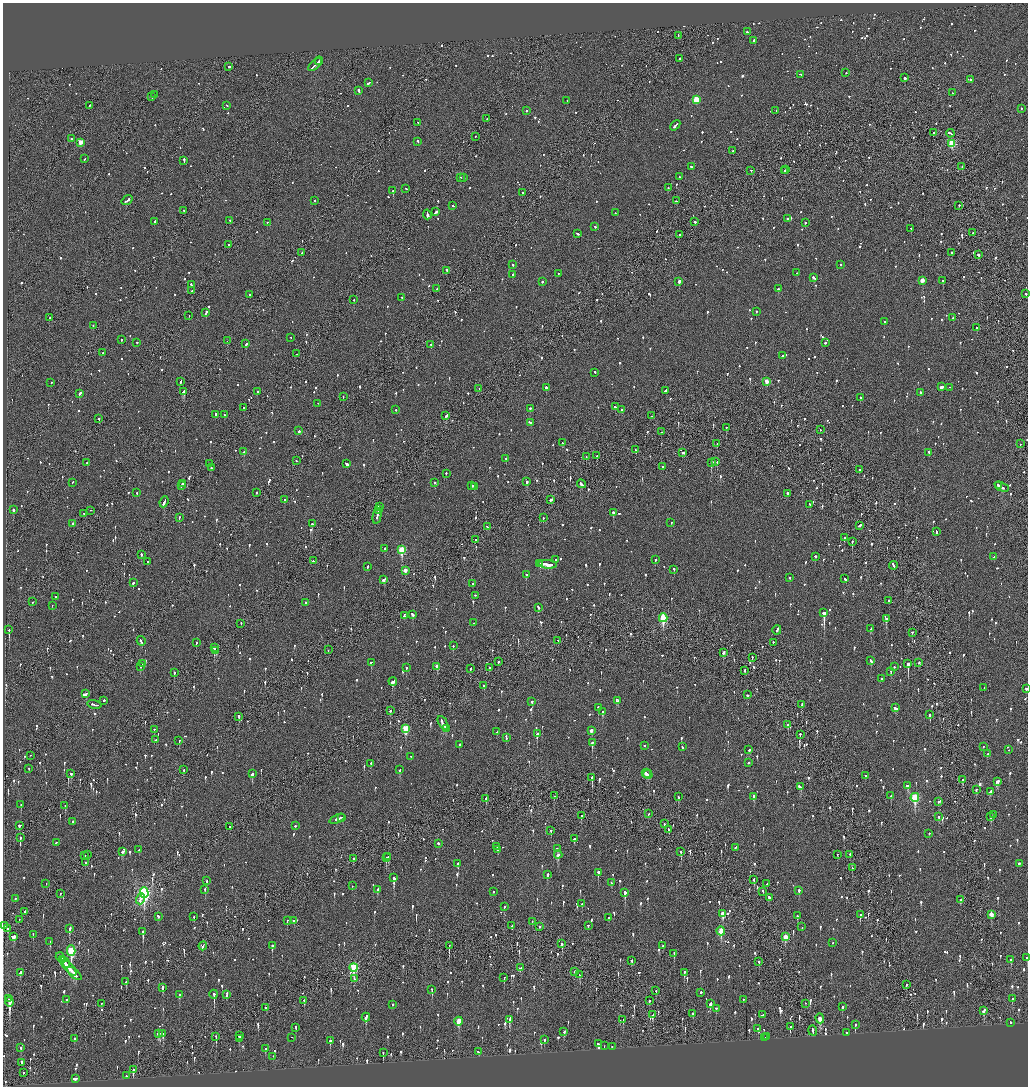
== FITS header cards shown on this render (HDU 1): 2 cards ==
NAXIS1  =                 2051
NAXIS2  =                 2168

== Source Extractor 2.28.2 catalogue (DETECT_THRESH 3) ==
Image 2051 x 2168 px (HDU 1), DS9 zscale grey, zoomed out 1/2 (1 PNG px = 2 x 2 image px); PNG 1030 x 1088 px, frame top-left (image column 2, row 2168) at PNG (3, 3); each listed source drawn as its Kron ellipse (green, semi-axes under 4 px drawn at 4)
Background -0.0961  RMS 0.074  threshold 0.223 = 3 sigma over >= 5 px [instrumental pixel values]
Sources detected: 1825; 77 cannot appear on this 1/2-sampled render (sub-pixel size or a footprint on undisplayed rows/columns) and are neither listed nor drawn; of the other 1748, the 500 brightest by FLUX_AUTO listed and drawn (1248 fainter detections omitted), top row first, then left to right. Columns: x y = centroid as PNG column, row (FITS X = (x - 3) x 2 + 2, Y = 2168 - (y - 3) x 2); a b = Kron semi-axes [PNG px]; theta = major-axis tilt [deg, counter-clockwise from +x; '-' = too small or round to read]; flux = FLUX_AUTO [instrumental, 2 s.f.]
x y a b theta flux
747 32 2 2 - 370
678 36 3 1 - 72
754 41 2 2 - 150
679 59 2 2 - 290
319 61 4 2 - 200
315 65 8 2 45 300
229 67 2 2 - 400
846 73 2 2 - 80
801 75 3 2 - 110
904 78 2 2 - 1600
971 80 2 1 - 79
369 83 4 2 - 210
359 91 4 2 - 600
952 93 2 2 - 70
154 95 2 2 - 130
152 97 2 2 - 200
696 100 3 3 - 470
567 101 2 2 - 97
89 106 2 2 - 120
227 106 2 2 - 85
1021 109 2 2 - 68
527 111 2 2 - 180
776 111 2 2 - 110
487 119 2 1 - 74
418 123 2 2 - 100
675 126 6 2 49 210
933 133 2 1 - 190
950 134 4 2 - 170
475 137 2 1 - 77
71 139 2 1 - 76
418 142 2 2 - 110
81 143 3 3 - 270
952 144 3 3 - 830
732 151 2 2 - 100
84 159 3 2 - 110
184 161 4 2 - 200
692 167 3 2 - 100
962 167 2 2 - 110
786 170 2 2 - 74
751 171 2 1 - 89
785 171 2 2 - 92
679 177 2 2 - 100
460 178 2 2 - 120
464 178 2 2 - 120
668 188 2 1 - 95
406 189 2 2 - 69
393 191 2 2 - 1400
522 193 2 2 - 350
127 201 6 2 36 400
315 201 2 2 - 78
676 201 3 2 - 100
453 206 2 2 - 69
959 206 2 2 - 70
184 211 2 2 - 77
436 212 3 2 - 340
615 213 2 1 - 130
427 215 5 2 - 1300
787 219 2 2 - 280
230 221 2 2 - 290
155 222 3 2 - 93
695 222 2 2 - 350
267 223 2 2 - 110
805 223 2 2 - 120
595 227 2 2 - 79
911 229 2 2 - 260
973 233 2 2 - 110
577 234 3 2 - 98
680 235 2 2 - 75
228 245 2 2 - 120
302 253 2 2 - 390
952 253 2 2 - 73
979 255 3 2 - 240
513 265 2 2 - 90
841 265 2 2 - 100
446 271 3 2 - 110
797 273 3 2 - 95
558 274 2 2 - 74
512 275 2 2 - 210
814 278 4 2 - 150
922 281 3 3 - 190
943 281 2 2 - 490
542 282 2 2 - 380
679 282 3 2 - 460
191 285 2 2 - 130
437 289 3 2 - 100
778 289 2 2 - 450
192 291 2 2 - 140
1026 294 2 2 - 72
250 295 3 2 - 120
402 298 2 2 - 99
354 300 2 2 - 74
756 312 2 2 - 140
206 313 3 2 - 130
189 316 2 1 - 290
49 318 2 2 - 87
953 318 2 2 - 190
884 322 2 2 - 90
93 326 2 2 - 73
977 328 2 2 - 170
291 338 2 2 - 84
121 340 2 2 - 100
227 341 2 1 - 68
137 343 2 2 - 120
825 343 2 2 - 310
246 344 3 2 - 74
431 345 2 2 - 75
103 353 2 2 - 120
297 354 2 1 - 180
782 356 2 2 - 100
595 373 3 2 - 100
181 382 3 2 - 150
766 382 3 2 - 290
51 383 2 2 - 80
941 387 4 2 - 160
546 388 3 2 - 310
949 388 2 1 - 130
479 389 2 2 - 89
665 391 3 2 - 130
184 392 3 2 - 410
257 392 2 2 - 77
920 393 2 2 - 220
80 394 4 2 - 190
343 397 2 1 - 79
860 398 2 2 - 190
318 404 2 1 - 69
615 407 2 2 - 110
244 408 2 2 - 210
530 409 2 2 - 110
396 410 2 2 - 110
622 410 2 2 - 160
215 415 3 2 - 160
224 415 2 2 - 110
445 416 4 2 - 210
652 416 2 1 - 120
99 419 2 2 - 400
531 423 2 2 - 230
726 428 2 1 - 95
820 430 2 1 - 69
298 431 2 2 - 2400
662 432 2 1 - 140
562 443 2 2 - 93
717 444 2 1 - 70
1020 444 2 2 - 79
636 450 2 1 - 77
244 452 3 2 - 98
683 453 3 2 - 150
929 453 2 2 - 260
597 456 2 2 - 70
586 457 2 1 - 140
506 459 2 2 - 110
296 461 2 1 - 220
716 462 3 2 - 290
87 463 2 2 - 70
711 463 2 2 - 460
210 464 3 1 - 110
346 464 3 2 - 1000
663 467 2 2 - 76
211 468 2 1 - 120
859 470 2 2 - 250
446 474 2 2 - 68
527 482 2 2 - 290
73 483 2 2 - 73
434 483 2 2 - 110
182 484 3 2 - 190
581 484 4 2 - 240
181 486 2 2 - 96
472 486 2 2 - 150
998 486 3 1 - 86
474 487 2 2 - 250
1002 487 7 2 -26 250
137 493 2 2 - 70
256 493 2 2 - 78
787 494 3 2 - 120
284 500 2 2 - 200
551 500 3 2 - 430
164 502 5 2 - 300
810 505 3 2 - 85
379 507 3 2 - 120
13 510 2 2 - 760
378 510 4 2 - 200
91 511 2 1 - 110
613 513 2 2 - 340
84 514 2 2 - 74
377 516 8 2 78 250
179 518 2 2 - 180
543 518 2 2 - 120
671 523 2 2 - 210
73 524 2 2 - 1500
312 524 2 2 - 130
860 526 3 2 - 110
487 527 3 2 - 120
936 532 3 2 - 110
844 538 2 2 - 87
475 540 2 1 - 210
852 542 2 2 - 210
385 549 2 2 - 400
402 550 4 3 - 960
141 555 2 2 - 68
815 557 2 2 - 180
994 557 3 2 - 130
556 560 2 2 - 80
655 560 2 2 - 340
313 561 2 2 - 110
147 562 2 2 - 84
540 564 2 2 - 190
548 565 9 3 -5 470
893 566 4 2 - 200
367 567 3 2 - 75
674 570 3 2 - 91
405 571 3 2 - 140
526 575 2 2 - 190
790 578 2 2 - 82
845 579 3 2 - 68
384 580 4 2 - 140
133 583 2 2 - 190
472 584 2 2 - 92
475 596 2 2 - 74
55 597 2 2 - 72
888 601 2 2 - 100
32 602 2 2 - 71
305 603 2 2 - 100
52 606 2 2 - 210
538 608 3 2 - 91
824 613 3 2 - 3200
412 614 4 2 - 150
404 616 3 2 - 180
663 618 4 3 - 890
886 619 3 2 - 180
474 623 2 2 - 92
241 624 3 1 - 72
871 629 4 2 - 170
9 630 3 1 - 420
777 630 4 2 - 230
912 633 2 2 - 72
141 641 5 2 - 210
558 641 2 2 - 200
196 643 2 2 - 72
773 643 2 2 - 100
453 646 2 2 - 82
214 648 2 2 - 610
328 650 3 1 - 89
216 651 3 2 - 250
723 653 3 2 - 210
752 658 2 1 - 78
871 661 3 2 - 120
498 662 2 2 - 85
371 663 2 2 - 210
919 663 2 2 - 88
143 664 2 2 - 79
908 664 2 2 - 3600
141 667 3 2 - 74
437 667 3 2 - 150
894 667 2 2 - 95
406 668 2 2 - 78
489 668 2 1 - 140
470 669 2 2 - 86
745 671 2 2 - 71
891 672 2 2 - 88
174 673 3 2 - 200
882 679 2 2 - 94
393 682 4 2 - 440
484 686 2 2 - 200
984 688 2 1 - 160
1026 689 2 2 - 120
86 694 4 2 - 260
748 695 3 2 - 120
104 701 2 2 - 270
618 701 3 2 - 110
532 702 2 2 - 180
94 705 7 2 -12 270
802 705 3 2 - 100
598 708 2 2 - 590
895 708 4 2 - 150
390 711 2 2 - 76
602 712 2 2 - 350
930 715 3 2 - 180
239 717 3 1 - 1000
443 723 7 2 -61 370
788 725 2 2 - 180
406 729 4 3 - 780
446 729 3 2 - 150
154 730 2 2 - 140
591 731 3 2 - 87
497 732 2 2 - 88
537 734 2 2 - 290
800 735 3 2 - 160
506 738 3 2 - 77
155 740 2 1 - 100
179 741 2 2 - 180
592 743 3 2 - 270
459 745 2 2 - 110
644 746 2 2 - 300
682 747 3 2 - 110
983 747 2 2 - 75
749 750 3 2 - 81
1009 750 2 2 - 140
988 754 2 2 - 100
30 756 2 1 - 120
411 757 2 2 - 81
749 763 2 2 - 160
371 764 3 2 - 88
29 769 2 1 - 71
184 770 3 1 - 180
400 770 3 2 - 110
71 774 2 2 - 210
252 774 3 2 - 430
646 774 5 2 - 230
648 775 5 3 - 180
865 776 2 2 - 72
592 778 3 2 - 830
963 780 3 2 - 100
998 782 3 2 - 350
908 786 3 3 - 110
800 787 4 2 - 120
976 790 2 2 - 85
990 792 3 2 - 83
554 796 2 2 - 70
891 796 3 2 - 220
678 797 2 2 - 160
754 797 4 2 - 220
915 798 4 3 - 1200
486 799 3 2 - 220
938 802 2 2 - 190
21 805 2 2 - 68
65 806 2 1 - 120
648 814 2 2 - 91
993 815 3 2 - 74
581 816 3 2 - 120
939 817 2 2 - 96
991 817 3 2 - 300
341 818 4 1 - 120
337 819 8 2 24 300
73 822 2 2 - 140
664 824 3 2 - 210
19 826 3 2 - 100
295 826 2 2 - 82
230 827 2 2 - 96
669 830 3 2 - 73
551 831 2 2 - 110
929 834 2 2 - 98
20 838 3 1 - 310
574 839 3 2 - 71
56 843 2 2 - 75
438 844 2 2 - 280
497 847 3 2 - 190
735 848 3 2 - 69
557 849 3 2 - 100
139 850 2 2 - 76
497 850 2 1 - 89
123 852 3 2 - 250
681 852 3 2 - 260
87 855 3 2 - 73
558 855 4 2 - 340
837 855 2 1 - 98
850 855 2 2 - 92
85 856 2 1 - 98
388 857 3 2 - 310
386 858 2 2 - 330
353 859 2 2 - 220
85 863 2 2 - 75
458 864 3 2 - 340
1019 864 2 2 - 250
852 868 2 2 - 69
598 873 2 2 - 420
547 875 2 2 - 390
394 878 3 2 - 470
754 880 3 2 - 94
207 881 2 2 - 170
611 883 3 2 - 69
46 884 2 2 - 87
767 884 2 2 - 78
352 886 2 1 - 74
205 890 3 2 - 94
378 890 2 2 - 250
799 891 2 2 - 300
493 892 2 2 - 97
763 892 3 2 - 120
144 893 5 3 - 3900
625 893 3 2 - 450
60 894 3 1 - 110
770 898 4 2 - 150
15 899 2 2 - 140
140 899 5 2 - 140
961 900 3 2 - 77
582 904 2 2 - 250
504 907 3 2 - 74
25 912 2 2 - 240
723 914 4 3 - 300
860 915 3 2 - 99
991 915 3 2 - 190
797 916 2 2 - 110
158 917 3 2 - 74
194 917 3 2 - 130
609 918 2 2 - 130
19 920 2 1 - 77
287 921 2 2 - 120
294 921 2 2 - 82
532 922 2 2 - 79
5 926 2 1 - 85
512 926 2 2 - 70
588 926 2 2 - 70
540 927 2 1 - 140
802 927 2 2 - 110
8 929 3 2 - 92
70 929 3 2 - 210
721 931 4 3 - 390
143 932 4 2 - 740
33 935 3 2 - 70
13 937 3 2 - 150
785 937 4 3 - 320
50 942 3 2 - 80
832 943 2 2 - 78
562 944 3 2 - 560
203 946 4 2 - 140
272 946 3 2 - 160
449 946 3 1 - 230
663 946 2 2 - 150
71 951 5 3 - 1300
674 954 3 2 - 220
60 957 4 2 - 210
1027 958 2 2 - 120
62 960 4 2 - 220
1011 960 3 2 - 180
632 961 3 2 - 77
759 962 2 2 - 110
65 963 6 2 -58 240
70 968 9 2 -50 400
354 968 4 3 - 1100
520 968 3 2 - 84
574 972 2 2 - 150
20 973 4 2 - 100
684 973 4 2 - 140
74 974 9 3 -41 310
580 975 3 2 - 110
504 978 3 2 - 96
354 979 3 2 - 120
126 982 2 2 - 230
906 985 3 2 - 120
163 988 3 2 - 250
432 990 3 2 - 120
656 991 3 2 - 79
701 993 2 2 - 120
179 995 2 2 - 200
214 995 4 2 - 680
227 995 4 2 - 320
8 999 2 1 - 280
1012 999 3 2 - 77
67 1000 2 2 - 94
743 1000 2 2 - 70
304 1001 3 2 - 100
649 1001 2 2 - 450
10 1002 5 2 - 2000
101 1004 3 1 - 99
710 1004 4 2 - 90
806 1004 3 1 - 88
392 1005 2 2 - 100
842 1007 3 2 - 170
265 1008 3 2 - 68
716 1009 3 2 - 80
984 1011 3 2 - 550
693 1014 3 2 - 95
653 1015 3 2 - 100
763 1015 3 2 - 110
366 1018 4 2 - 530
820 1019 5 3 - 510
509 1020 4 2 - 290
623 1020 2 1 - 68
459 1022 4 3 - 350
1010 1023 2 2 - 93
855 1025 2 2 - 110
790 1027 3 2 - 170
296 1028 3 2 - 120
758 1029 2 2 - 71
813 1031 5 2 - 160
564 1032 3 2 - 75
847 1033 2 2 - 96
159 1034 3 3 - 110
163 1034 3 2 - 120
239 1036 2 2 - 450
216 1037 3 1 - 140
767 1037 2 2 - 130
292 1038 2 1 - 120
765 1038 3 2 - 150
74 1039 2 2 - 170
239 1039 2 2 - 140
544 1040 2 2 - 91
330 1041 3 2 - 170
598 1044 3 2 - 370
604 1046 2 1 - 100
612 1047 2 2 - 68
21 1048 2 2 - 76
265 1049 3 2 - 78
479 1052 3 2 - 190
383 1053 3 2 - 130
273 1057 2 2 - 74
21 1063 4 2 - 160
133 1070 3 2 - 440
23 1073 2 1 - 84
126 1076 2 1 - 440
75 1079 4 2 - 210
At the frame edge (FLAGS 8, measured only in part): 2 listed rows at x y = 1026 689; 1027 958
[1248 fainter detections neither listed nor drawn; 77 sub-pixel or undisplayed-footprint detections neither listed nor drawn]